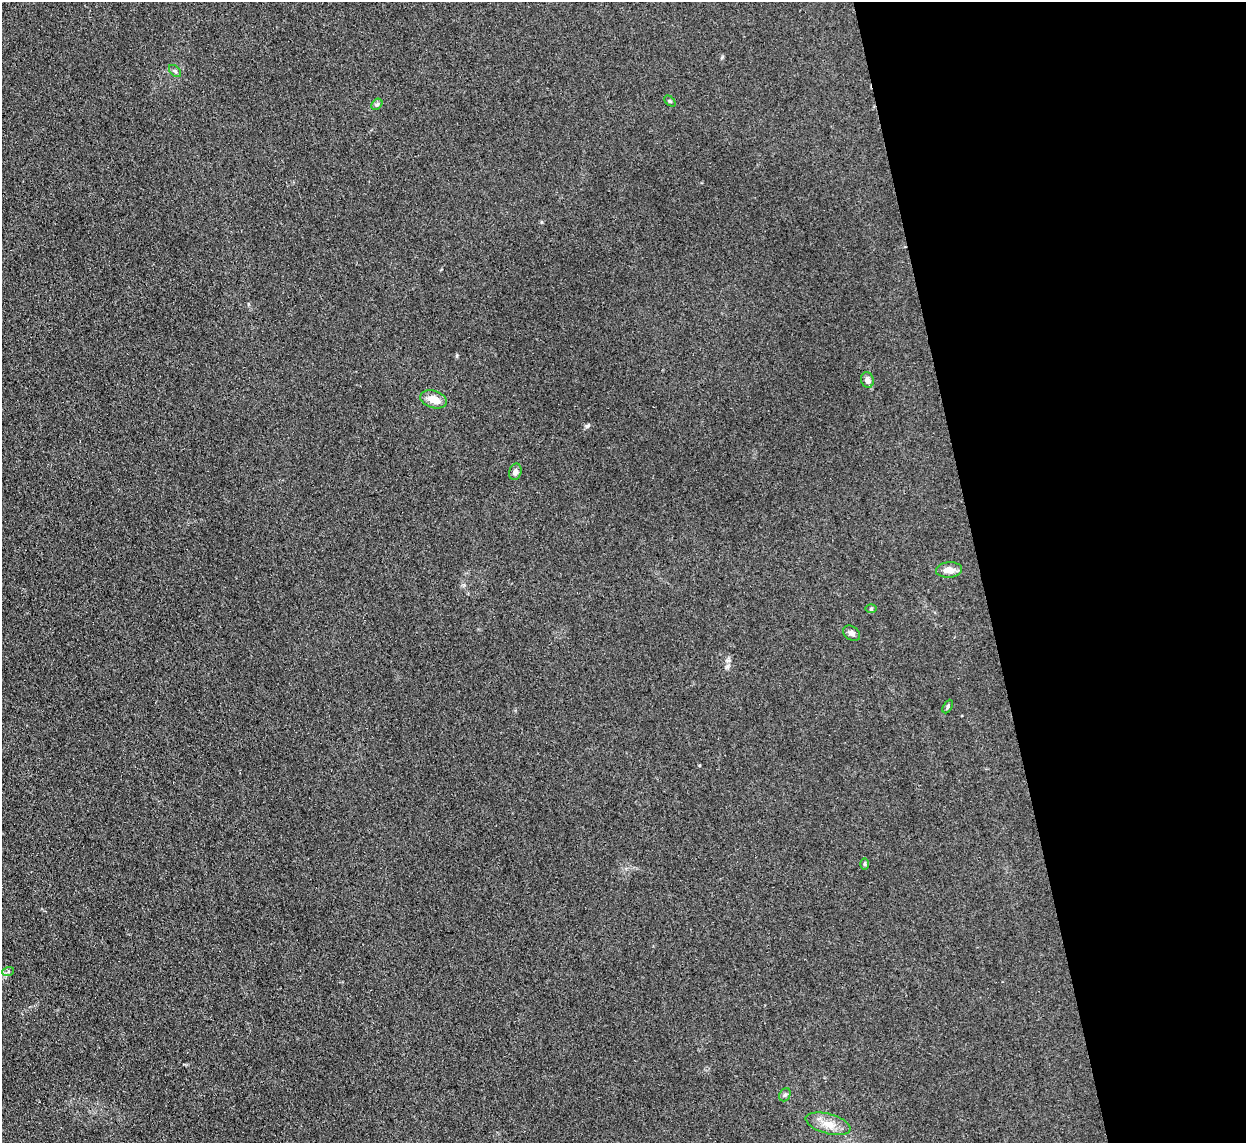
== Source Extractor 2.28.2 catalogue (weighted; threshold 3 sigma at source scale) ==
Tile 12 of 4 x 4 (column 4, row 3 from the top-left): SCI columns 3733-4976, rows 1397-2537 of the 4977 x 4957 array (HDU 1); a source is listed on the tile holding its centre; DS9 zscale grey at full resolution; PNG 1248 x 1145 px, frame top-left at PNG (2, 2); each listed source drawn as its Kron ellipse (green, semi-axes under 4 px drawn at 4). Shown black and unused: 21% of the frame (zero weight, under 3 of 4 exposures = <1% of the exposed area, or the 3 px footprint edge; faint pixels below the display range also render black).
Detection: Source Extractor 2.28.2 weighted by HDU 2 'WHT'; one run over the whole footprint, this tile lists its part. Background 0.0975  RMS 0.0072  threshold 0.0325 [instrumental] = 3 sigma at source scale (4.5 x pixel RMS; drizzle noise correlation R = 1.50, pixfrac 1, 0.05/0.05 arcsec/px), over >= 5 px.
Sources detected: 14; all 14 listed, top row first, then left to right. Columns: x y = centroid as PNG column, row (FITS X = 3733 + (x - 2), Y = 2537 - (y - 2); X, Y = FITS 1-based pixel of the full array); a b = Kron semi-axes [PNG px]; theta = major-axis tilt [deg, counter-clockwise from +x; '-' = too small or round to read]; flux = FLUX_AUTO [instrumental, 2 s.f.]
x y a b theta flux
175 71 7 4 -44 1.3
670 101 6 4 -44 0.95
377 104 6 4 43 1.3
867 380 8 6 -76 4
434 399 14 8 -18 8.8
515 472 8 6 74 2.8
949 570 13 7 4 5.8
871 609 5 3 - 0.74
852 633 9 6 -35 2.9
948 706 7 4 61 1.1
865 864 6 4 -90 0.94
8 972 6 4 20 1
785 1095 7 5 67 1.4
828 1124 23 10 -15 9.1
Unlisted compact peaks at least as high as the median listed source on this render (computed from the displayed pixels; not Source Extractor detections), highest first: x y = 588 426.